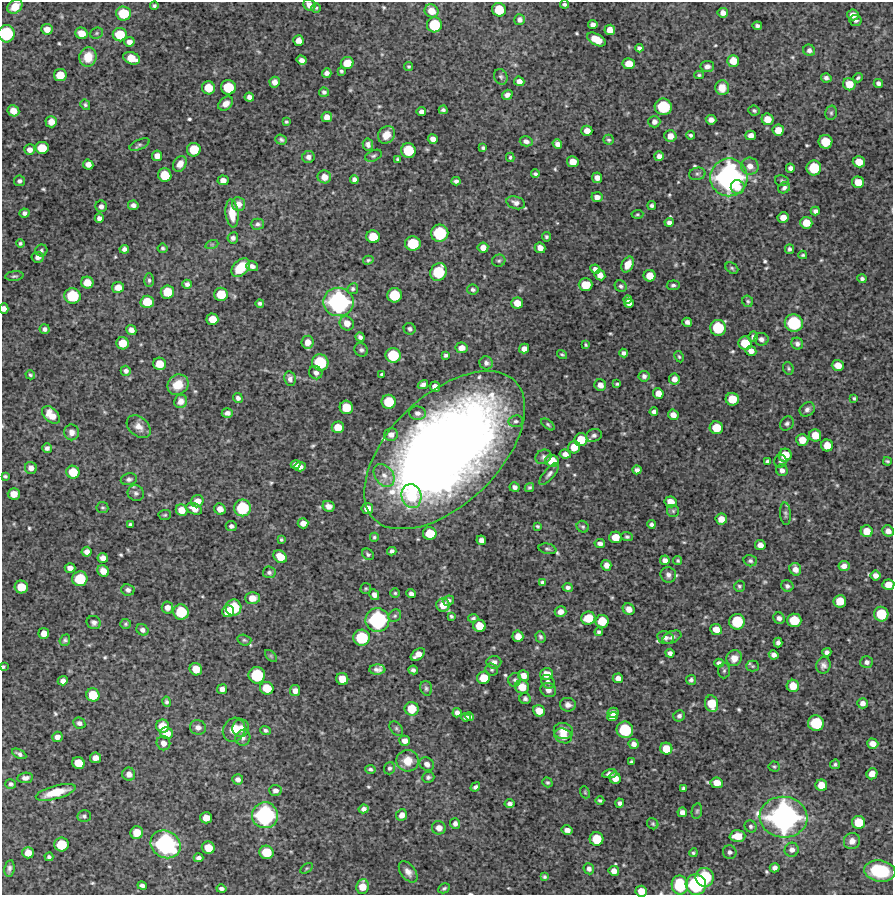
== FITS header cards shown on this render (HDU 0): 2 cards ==
NAXIS1  =                  891 /Length X axis
NAXIS2  =                  893 /Length Y axis

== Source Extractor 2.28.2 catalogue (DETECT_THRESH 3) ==
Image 891 x 893 px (HDU 0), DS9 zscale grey, 1 PNG px = 1 image px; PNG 895 x 897 px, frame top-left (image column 1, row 893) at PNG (2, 2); each listed source drawn as its Kron ellipse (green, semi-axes under 4 px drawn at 4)
Background 3540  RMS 220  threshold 651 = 3 sigma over >= 5 px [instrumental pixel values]
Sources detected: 582; of the 582, the 500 brightest by FLUX_AUTO listed and drawn (82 fainter detections omitted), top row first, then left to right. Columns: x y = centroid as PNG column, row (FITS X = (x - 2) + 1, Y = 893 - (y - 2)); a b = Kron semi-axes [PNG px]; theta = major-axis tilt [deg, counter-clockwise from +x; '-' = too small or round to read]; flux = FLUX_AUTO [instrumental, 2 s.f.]
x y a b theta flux
564 4 4 3 - 3.0e+04
309 5 6 5 - 9.5e+04
154 6 4 4 - 3.0e+04
15 7 8 6 39 1.7e+05
316 8 5 4 - 2.1e+04
499 10 7 6 - 3.7e+05
431 11 7 6 - 1.7e+05
123 13 7 7 - 4.4e+05
723 13 5 5 - 8.1e+04
853 15 6 5 - 1.0e+05
520 20 5 5 - 5.5e+04
856 20 6 5 - 4.2e+04
593 24 5 4 - 5.7e+04
434 25 7 7 - 5.1e+05
757 26 5 4 - 4.1e+04
47 29 5 5 - 1.2e+05
610 30 5 5 - 1.3e+05
82 33 6 5 - 1.9e+05
96 33 7 5 22 2.4e+04
6 34 8 8 - 7.7e+05
120 35 7 6 - 3.6e+05
596 39 10 5 -28 2.7e+05
298 41 5 5 - 9.8e+04
129 42 5 5 - 8.0e+04
639 48 4 4 - 3.9e+04
809 50 6 5 - 5.1e+04
88 57 10 8 75 2.6e+05
132 58 9 6 -21 2.5e+05
302 60 5 4 - 7.6e+04
733 61 6 6 - 2.0e+05
347 63 6 6 - 2.2e+05
629 64 6 5 - 2.1e+05
707 66 6 5 - 6.1e+04
409 67 4 4 - 2.3e+04
341 71 3 3 - 2.3e+04
327 73 5 4 - 5.8e+04
60 75 6 6 - 2.5e+05
699 75 4 3 - 2.1e+04
501 77 8 6 -64 3.6e+04
826 78 5 4 - 5.3e+04
858 78 5 3 - 2.3e+04
519 81 5 4 - 8.1e+04
275 82 5 5 - 7.2e+04
878 83 5 4 - 4.6e+04
849 84 6 6 - 1.9e+05
228 87 7 7 - 4.4e+05
208 88 6 6 - 2.6e+05
722 88 7 6 - 1.4e+05
324 92 5 4 - 3.9e+04
507 95 5 4 - 6.1e+04
249 97 5 4 - 6.7e+04
226 104 8 6 41 8.8e+04
85 105 5 4 - 2.7e+04
663 107 8 8 - 6.9e+05
443 110 4 4 - 3.4e+04
754 110 6 5 - 2.9e+04
13 111 6 5 - 1.5e+05
421 112 5 4 - 6.2e+04
831 113 7 5 76 3.0e+04
327 117 5 5 - 1.0e+05
767 119 6 5 - 1.6e+05
711 120 5 5 - 7.9e+04
51 122 6 5 - 1.4e+05
286 122 3 3 - 2.2e+04
654 122 6 6 - 7.2e+04
778 130 6 5 - 1.6e+05
587 131 5 5 - 1.1e+05
386 135 9 8 - 1.5e+05
690 135 4 3 - 2.9e+04
751 135 5 5 - 9.0e+04
670 136 6 6 - 1.2e+05
433 139 5 5 - 8.3e+04
281 140 6 5 - 3.3e+04
609 140 5 5 - 2.7e+04
526 141 6 5 - 5.9e+04
825 142 7 7 - 3.5e+05
139 144 10 5 22 3.5e+04
368 144 6 5 - 5.4e+04
557 144 5 4 - 7.0e+04
42 148 7 6 - 2.9e+05
483 148 4 3 - 2.7e+04
30 150 5 5 - 8.2e+04
194 150 7 7 - 3.5e+05
408 151 7 7 - 4.5e+05
157 156 5 5 - 1.0e+05
374 156 9 5 24 3.4e+04
659 156 5 5 - 6.5e+04
308 157 6 6 - 6.2e+04
510 157 4 3 - 2.1e+04
398 159 4 3 - 2.6e+04
573 162 6 5 - 1.5e+05
859 162 6 5 - 2.0e+05
88 164 5 5 - 8.0e+04
180 164 8 6 56 1.1e+05
750 166 9 8 - 1.0e+05
790 168 4 4 - 5.0e+04
814 168 7 7 - 4.3e+05
535 174 4 3 - 3.0e+04
697 174 8 6 12 3.9e+04
165 175 7 6 - 3.5e+05
324 177 7 6 - 1.3e+05
729 177 19 18 - 3.4e+06
597 178 5 5 - 8.5e+04
354 179 4 4 - 4.9e+04
223 180 5 5 - 8.8e+04
19 181 5 5 - 3.8e+04
456 181 4 4 - 4.3e+04
782 181 7 5 -10 2.5e+04
858 182 6 5 - 1.9e+05
737 187 7 7 - 1.3e+05
784 188 6 5 - 3.9e+04
597 197 5 5 - 7.2e+04
516 203 9 6 -17 7.0e+04
239 204 7 6 - 9.6e+04
133 205 5 4 - 6.2e+04
101 206 6 5 - 5.7e+04
652 206 4 4 - 3.3e+04
815 211 4 4 - 4.8e+04
24 213 5 4 - 4.8e+04
232 213 14 6 -84 2.3e+05
637 214 6 4 3 2.2e+04
783 217 5 5 - 1.2e+05
99 218 5 4 - 5.4e+04
669 222 4 4 - 5.2e+04
806 223 6 6 - 2.1e+05
257 224 7 5 0 4.0e+04
440 233 8 8 - 7.7e+05
373 237 7 6 - 3.0e+05
546 237 5 5 - 2.7e+04
233 238 5 5 - 5.1e+04
413 243 7 7 - 5.2e+05
20 244 4 4 - 2.7e+04
212 244 6 4 18 2.2e+04
163 248 5 4 - 2.7e+04
483 248 5 5 - 1.0e+05
540 248 5 5 - 9.4e+04
124 249 5 4 - 5.1e+04
790 249 5 4 - 3.4e+04
41 250 6 6 - 3.2e+04
803 255 4 3 - 2.3e+04
38 257 6 5 - 6.3e+04
368 260 5 4 - 2.4e+04
499 261 6 6 - 2.9e+04
628 264 8 5 62 1.5e+05
252 266 6 5 - 5.7e+04
241 268 11 7 44 3.3e+05
732 268 7 5 -34 2.6e+04
595 269 5 4 - 6.1e+04
438 272 9 8 - 6.0e+05
600 275 5 5 - 9.4e+04
14 276 9 4 5 3.0e+04
650 276 6 5 - 1.9e+05
862 279 4 4 - 3.6e+04
149 280 7 4 -90 3.1e+04
87 283 6 6 - 2.0e+05
187 284 5 4 - 4.8e+04
586 285 7 6 - 2.9e+05
673 285 6 5 - 3.5e+04
621 286 6 5 - 3.4e+04
118 287 6 5 - 1.4e+05
353 289 5 5 - 3.0e+04
473 290 6 5 - 3.4e+04
167 292 7 6 - 3.3e+05
221 294 7 6 - 3.3e+05
394 295 7 7 - 4.6e+05
73 296 8 8 - 5.9e+05
628 300 4 4 - 4.7e+04
748 301 6 5 - 2.8e+04
147 302 6 6 - 3.1e+05
338 302 15 14 - 2.2e+06
260 303 4 3 - 3.2e+04
517 303 6 5 - 1.7e+05
629 303 5 4 - 6.3e+04
4 308 5 4 - 8.0e+04
212 319 6 6 - 2.0e+05
687 322 5 4 - 5.6e+04
347 323 7 6 - 1.3e+05
794 323 9 8 - 8.6e+05
718 328 8 7 - 5.6e+05
45 329 5 5 - 4.9e+04
410 329 6 5 - 3.1e+04
131 330 5 5 - 8.8e+04
360 337 5 4 - 4.5e+04
753 337 5 5 - 4.2e+04
761 339 7 6 - 5.4e+04
308 342 6 6 - 1.2e+05
122 343 6 6 - 2.4e+05
745 343 7 6 - 3.1e+05
797 344 6 5 - 5.0e+04
586 345 4 3 - 2.1e+04
462 348 6 5 - 1.1e+05
524 349 5 4 - 8.2e+04
361 350 7 6 - 3.9e+04
751 351 5 5 - 9.9e+04
624 353 4 4 - 4.3e+04
562 354 5 4 - 2.2e+04
393 355 7 7 - 5.0e+05
446 355 4 3 - 2.9e+04
679 357 6 4 -62 2.1e+04
320 363 8 8 - 6.5e+05
486 363 7 6 - 4.8e+04
159 364 6 6 - 2.1e+05
838 365 6 5 - 1.5e+05
788 368 6 5 - 2.4e+04
126 371 5 5 - 4.8e+04
316 373 7 6 - 6.1e+04
382 374 4 3 - 2.2e+04
30 375 5 4 - 2.3e+04
644 376 5 5 - 4.5e+04
290 379 7 5 -80 6.0e+04
674 379 5 5 - 9.1e+04
617 384 4 3 - 2.1e+04
178 385 11 9 40 2.4e+05
423 385 5 4 - 5.1e+04
600 385 6 5 - 9.0e+04
435 387 5 5 - 9.4e+04
658 393 5 5 - 1.3e+05
238 398 5 4 - 4.4e+04
854 398 4 3 - 2.2e+04
732 399 6 6 - 2.6e+05
181 401 7 6 - 7.6e+04
389 402 7 7 - 4.1e+05
346 407 7 6 - 2.9e+05
807 409 8 6 40 5.6e+04
654 412 4 4 - 4.7e+04
227 413 5 4 - 6.1e+04
417 413 8 6 -1 6.8e+04
51 415 10 6 -44 2.0e+05
673 415 5 5 - 9.8e+04
516 421 7 6 - 3.9e+04
787 423 7 6 - 3.8e+04
548 424 8 4 -38 2.6e+04
139 427 13 9 -41 1.2e+05
338 427 6 6 - 1.9e+05
716 428 6 6 - 2.9e+05
72 432 8 7 - 8.5e+04
391 435 7 6 - 8.1e+04
594 435 8 6 19 4.8e+04
815 435 6 6 - 2.1e+05
581 440 6 6 - 2.8e+05
802 440 6 5 - 1.7e+05
827 445 6 6 - 1.8e+05
574 447 6 6 - 2.0e+05
47 448 5 5 - 4.8e+04
445 450 99 54 44 2.0e+07
565 454 6 4 -9 7.7e+04
785 455 6 6 - 2.8e+05
543 457 8 7 - 4.4e+04
552 461 7 6 - 2.4e+05
767 461 4 3 - 2.6e+04
780 461 6 6 - 3.4e+04
887 461 4 3 - 2.1e+04
296 465 5 4 - 6.6e+04
300 467 6 5 - 9.3e+04
31 468 6 6 - 9.2e+04
637 470 4 4 - 5.5e+04
782 470 6 5 - 6.3e+04
73 472 7 6 - 3.0e+05
549 474 13 5 49 5.4e+04
384 475 12 9 -53 1.3e+05
5 476 4 3 - 2.5e+04
129 479 8 6 10 4.1e+04
515 487 5 4 - 4.9e+04
529 487 5 4 - 2.7e+04
136 493 8 7 - 4.6e+04
14 494 6 5 - 1.5e+05
411 496 12 10 -76 4.3e+05
197 501 6 6 - 1.2e+05
670 502 6 5 - 1.7e+05
329 506 6 5 - 8.1e+04
102 508 6 5 - 2.5e+04
242 508 8 8 - 6.7e+05
367 508 6 5 - 1.3e+05
194 509 8 5 -25 1.1e+05
220 509 6 5 - 1.0e+05
181 510 6 5 - 1.6e+05
673 511 6 6 - 2.9e+04
785 514 11 5 -86 4.0e+04
165 515 6 5 - 2.2e+04
721 519 6 5 - 1.3e+05
303 523 5 5 - 1.0e+05
130 524 4 3 - 3.1e+04
651 524 4 4 - 4.2e+04
231 526 5 5 - 4.6e+04
537 526 4 3 - 2.2e+04
583 527 6 5 - 2.8e+04
867 531 6 6 - 1.7e+05
888 531 6 5 - 7.9e+04
430 533 7 6 - 3.1e+05
374 537 4 4 - 2.3e+04
615 537 6 6 - 2.0e+05
627 537 5 4 - 2.8e+04
281 540 4 3 - 2.2e+04
481 540 5 4 - 6.6e+04
600 544 5 4 - 5.2e+04
760 545 5 5 - 9.4e+04
547 549 9 5 -12 3.0e+04
392 551 5 4 - 4.1e+04
87 552 5 5 - 7.7e+04
368 554 6 5 - 2.9e+04
280 557 7 5 -41 2.4e+05
103 558 5 5 - 7.9e+04
665 560 5 4 - 7.0e+04
678 561 4 4 - 2.3e+04
750 561 7 5 -16 3.5e+04
606 565 5 5 - 8.2e+04
844 566 5 5 - 8.5e+04
70 568 5 5 - 8.0e+04
795 569 6 5 - 9.9e+04
103 571 6 5 - 1.5e+05
269 572 6 6 - 4.2e+04
668 575 8 7 - 5.8e+04
875 575 5 5 - 7.3e+04
80 579 7 7 - 4.9e+05
542 582 4 4 - 2.9e+04
888 585 6 5 - 1.5e+05
739 586 5 5 - 2.7e+04
787 586 6 5 - 4.3e+04
21 587 6 6 - 2.8e+05
568 587 5 4 - 4.4e+04
366 589 6 5 - 2.3e+04
128 590 7 6 - 5.4e+04
395 593 5 5 - 2.2e+04
411 594 5 4 - 5.3e+04
374 595 5 4 - 7.2e+04
252 598 7 6 - 1.5e+05
448 601 6 5 - 4.5e+04
840 601 6 6 - 2.6e+05
443 605 6 6 - 1.8e+05
167 608 6 5 - 9.1e+04
233 608 8 8 - 5.6e+05
629 609 6 5 - 1.1e+05
228 611 6 6 - 2.4e+05
181 612 8 7 - 5.1e+05
561 612 6 5 - 9.2e+04
881 614 7 7 - 4.5e+05
395 616 7 5 42 3.5e+04
451 616 4 3 - 2.4e+04
473 618 5 3 - 2.6e+04
588 618 7 6 - 3.0e+05
779 618 6 5 - 5.6e+04
377 620 12 12 - 1.5e+06
794 620 7 6 - 3.7e+05
602 621 6 6 - 3.0e+05
94 622 7 6 - 4.8e+04
737 622 8 7 - 5.7e+05
126 624 5 5 - 2.7e+04
479 626 6 6 - 2.2e+05
716 629 6 5 - 1.5e+05
142 630 6 5 - 5.2e+04
599 632 4 3 - 3.0e+04
44 633 5 5 - 1.3e+05
518 636 6 5 - 1.3e+05
540 637 6 5 - 3.0e+04
665 637 8 6 -10 5.6e+04
672 637 10 6 23 4.9e+04
362 638 8 8 - 6.2e+05
65 640 6 5 - 3.0e+04
244 640 7 5 -16 2.7e+04
778 643 5 4 - 4.9e+04
827 652 5 4 - 4.4e+04
670 653 4 4 - 5.2e+04
418 654 8 5 37 1.2e+05
774 655 5 4 - 6.7e+04
271 656 7 4 -45 2.4e+04
734 658 8 7 - 1.3e+05
494 662 7 6 - 6.4e+04
867 662 6 6 - 5.2e+04
719 663 5 4 - 4.0e+04
823 665 8 7 - 6.3e+04
753 666 6 5 - 2.8e+04
3 667 4 3 - 2.5e+04
196 669 6 6 - 2.2e+05
377 670 8 5 1 6.6e+04
413 670 5 4 - 3.7e+04
492 670 6 5 - 2.5e+04
724 671 8 6 87 3.0e+04
546 674 6 6 - 1.4e+05
257 675 8 8 - 6.7e+05
524 675 5 5 - 9.9e+04
484 678 6 6 - 2.5e+05
618 678 5 5 - 8.6e+04
342 679 6 6 - 2.0e+05
515 680 7 6 - 3.2e+04
691 680 5 5 - 4.0e+04
63 681 5 4 - 7.2e+04
548 682 7 6 - 5.5e+04
793 686 6 6 - 2.1e+05
522 687 7 6 - 2.0e+05
267 688 7 6 - 2.9e+05
426 688 7 6 - 3.4e+04
222 689 5 5 - 7.2e+04
548 690 8 7 - 7.6e+04
295 691 5 5 - 8.3e+04
93 695 6 6 - 3.2e+05
525 699 5 5 - 3.7e+04
166 702 5 4 - 3.0e+04
863 703 5 5 - 7.7e+04
712 704 8 6 -78 3.3e+05
568 705 8 6 -7 7.7e+04
412 709 7 7 - 3.1e+05
539 711 6 5 - 1.8e+05
457 713 5 4 - 6.3e+04
613 713 5 5 - 8.7e+04
469 716 4 4 - 3.7e+04
679 716 6 5 - 4.0e+04
466 717 5 4 - 3.8e+04
612 717 5 4 - 8.4e+04
79 723 6 5 - 4.3e+04
816 723 8 7 - 6.0e+05
163 726 6 6 - 2.4e+05
198 727 8 7 - 6.9e+04
241 728 9 8 - 1.1e+05
396 728 8 5 -51 3.3e+04
234 730 12 10 58 1.9e+05
265 730 5 4 - 3.4e+04
625 730 8 8 - 6.8e+05
563 731 9 8 - 1.4e+05
167 733 6 6 - 1.7e+05
563 736 9 7 -23 1.2e+05
57 737 5 5 - 7.8e+04
243 738 8 7 - 5.3e+04
405 741 5 5 - 8.4e+04
163 743 7 6 - 8.7e+04
634 744 5 5 - 7.7e+04
873 744 5 5 - 1.1e+05
666 749 6 6 - 2.3e+05
19 754 8 4 -28 4.7e+04
95 758 5 5 - 1.1e+05
408 761 11 10 - 2.2e+05
631 762 4 3 - 3.0e+04
78 763 6 6 - 2.4e+05
427 764 7 6 - 6.9e+04
835 764 5 4 - 2.9e+04
774 766 5 5 - 2.2e+04
389 768 6 5 - 3.2e+04
370 769 5 4 - 3.3e+04
129 774 7 6 - 7.4e+04
609 774 7 4 10 5.3e+04
872 774 5 5 - 1.3e+05
428 777 6 5 - 3.4e+04
25 778 8 5 8 6.8e+04
615 778 6 5 - 1.3e+05
238 779 5 5 - 6.0e+04
547 782 5 4 - 2.5e+04
717 783 6 5 - 1.5e+05
10 784 5 4 - 3.7e+04
821 785 6 6 - 1.7e+05
475 787 5 4 - 4.3e+04
683 788 4 3 - 2.4e+04
275 790 6 5 - 6.3e+04
56 792 20 6 15 3.8e+05
585 792 6 4 -69 2.2e+04
600 800 4 3 - 2.5e+04
620 803 4 4 - 4.4e+04
509 804 5 4 - 5.2e+04
364 809 5 4 - 5.3e+04
697 811 8 5 80 2.7e+04
682 812 5 5 - 6.9e+04
265 815 13 13 - 1.8e+06
402 815 6 5 - 8.6e+04
84 816 6 6 - 3.5e+04
783 817 24 20 -5 4.1e+06
206 818 6 5 - 1.5e+05
859 822 6 6 - 3.2e+05
455 823 5 5 - 5.4e+04
653 824 6 5 - 2.3e+04
751 826 6 5 - 3.4e+04
439 828 7 6 - 1.0e+05
567 830 5 4 - 8.1e+04
137 833 6 6 - 2.0e+05
737 836 8 6 3 2.1e+05
597 839 7 6 - 3.3e+05
852 841 8 7 - 9.5e+04
61 844 7 7 - 3.9e+05
166 844 15 13 -33 2.0e+06
208 848 6 6 - 2.4e+05
792 850 7 7 - 7.4e+04
266 852 7 6 - 3.7e+05
730 852 7 6 - 4.4e+04
28 853 5 5 - 1.5e+05
693 853 4 3 - 2.3e+04
49 857 4 4 - 3.0e+04
198 858 5 4 - 5.0e+04
9 868 8 5 81 4.6e+04
307 868 7 4 31 2.2e+04
775 868 5 4 - 5.8e+04
589 869 6 5 - 5.0e+04
614 871 5 5 - 9.6e+04
880 871 16 10 -9 7.7e+05
408 872 12 7 -52 8.6e+04
544 877 4 3 - 2.4e+04
705 877 9 9 - 7.8e+05
680 885 9 8 - 7.7e+05
696 885 10 10 - 1.2e+06
142 886 5 4 - 4.6e+04
362 886 7 6 - 1.9e+05
444 888 6 4 29 2.8e+04
221 889 5 4 - 4.5e+04
641 891 6 5 - 1.7e+05
At the frame edge (FLAGS 8, measured only in part): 6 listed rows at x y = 309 5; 6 34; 4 308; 888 585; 3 667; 641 891
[82 fainter detections neither listed nor drawn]

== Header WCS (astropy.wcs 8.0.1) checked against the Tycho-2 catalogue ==
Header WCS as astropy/WCSLIB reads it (CRVAL/CRPIX/CD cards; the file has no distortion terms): RA---TAN/DEC--TAN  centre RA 16:01:34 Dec +01:42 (240.39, +1.71 deg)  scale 1.01 arcsec/px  FOV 15.0' x 15.0'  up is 0 deg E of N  parity normal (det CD < 0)
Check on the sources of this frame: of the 60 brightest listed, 4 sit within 2.0 arcsec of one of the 4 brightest Tycho-2 stars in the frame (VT <= 12.40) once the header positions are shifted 0.19 arcsec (0.13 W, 0.14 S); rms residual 0.79 arcsec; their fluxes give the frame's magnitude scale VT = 27.93 - 2.5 log10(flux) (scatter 0.25 mag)
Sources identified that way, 4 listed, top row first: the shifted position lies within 2.0 arcsec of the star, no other Tycho-2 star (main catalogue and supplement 1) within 4.0 arcsec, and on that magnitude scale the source's flux lands within +1.5 / -3 mag of the star's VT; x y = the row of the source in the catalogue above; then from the Tycho-2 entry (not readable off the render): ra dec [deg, ICRS J2000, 3 dp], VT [Tycho-2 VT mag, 2 dp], TYC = Tycho-2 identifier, HIP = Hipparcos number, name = IAU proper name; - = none
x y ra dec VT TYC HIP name
729 177 240.313 +1.783 11.87 366-364-1 - -
338 302 240.422 +1.749 11.65 366-155-1 - -
783 817 240.298 +1.604 11.16 366-294-1 - -
166 844 240.471 +1.597 12.40 366-607-1 - -